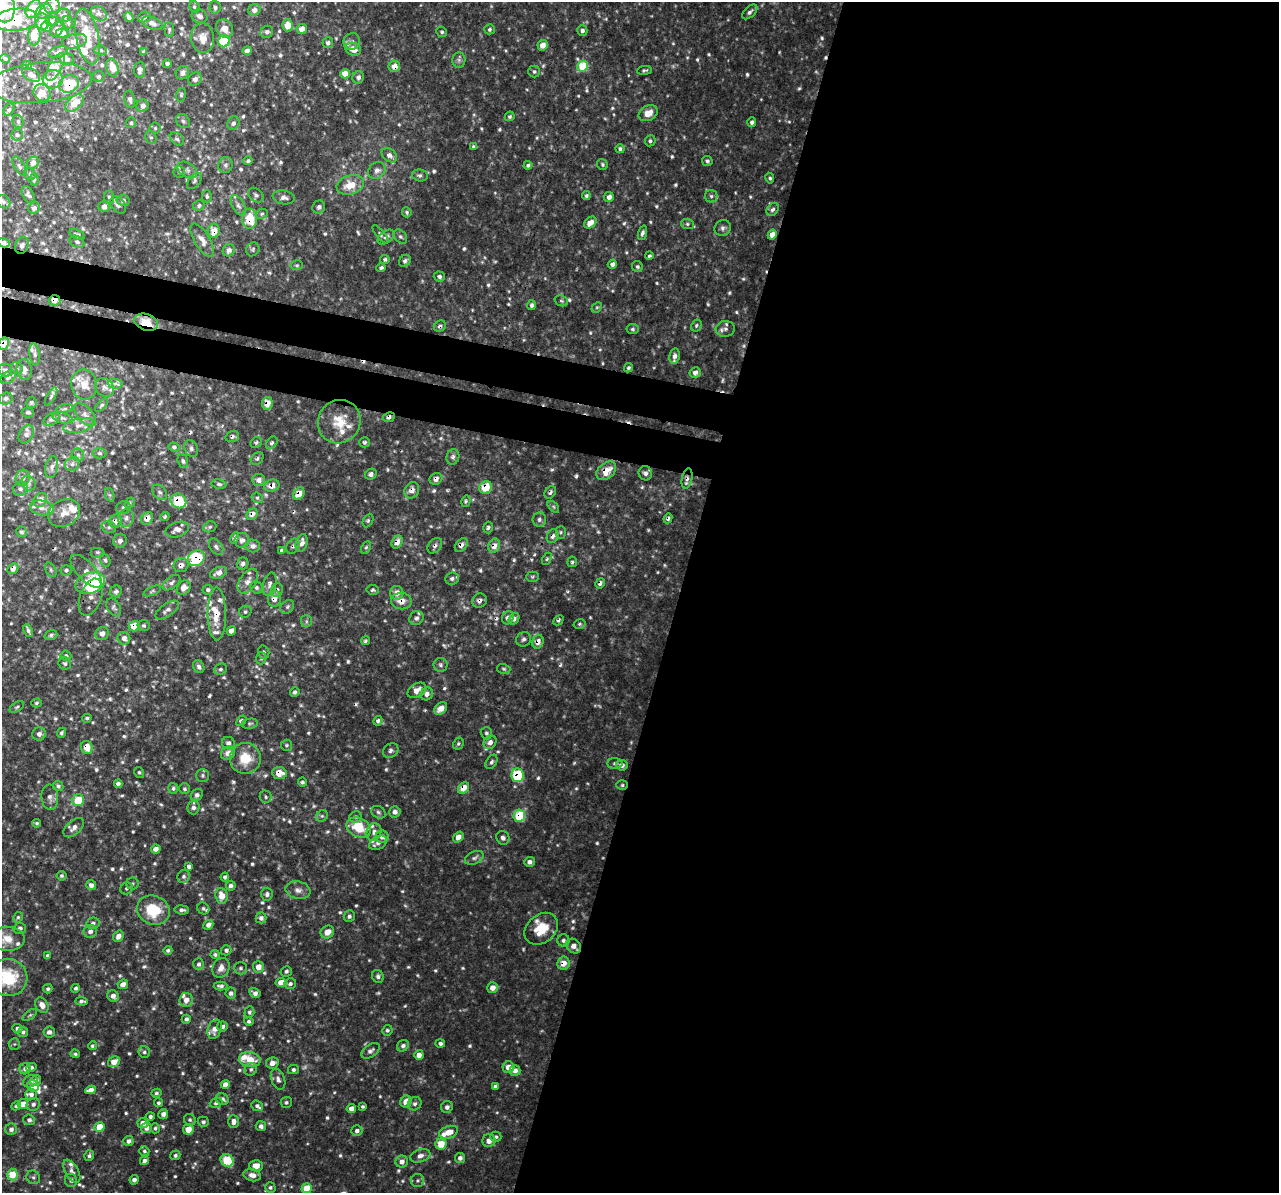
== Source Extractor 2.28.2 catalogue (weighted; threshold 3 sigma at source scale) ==
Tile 12 of 4 x 4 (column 4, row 3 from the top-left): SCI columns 3869-5145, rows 1568-2758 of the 5159 x 5407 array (HDU 1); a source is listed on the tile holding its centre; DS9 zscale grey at full resolution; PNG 1281 x 1195 px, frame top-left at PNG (2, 2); each listed source drawn as its Kron ellipse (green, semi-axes under 4 px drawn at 4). Shown black and unused: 51% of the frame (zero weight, under 3 of 4 exposures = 4% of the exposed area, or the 3 px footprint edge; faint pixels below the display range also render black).
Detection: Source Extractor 2.28.2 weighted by HDU 2 'WHT'; one run over the whole footprint, this tile lists its part. Background 0.0149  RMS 0.0048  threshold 0.0218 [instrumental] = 3 sigma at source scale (4.5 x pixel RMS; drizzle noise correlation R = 1.50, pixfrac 1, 0.0396/0.0396 arcsec/px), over >= 5 px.
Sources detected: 864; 23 too faint to see at this stretch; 1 inside a brighter object's white glare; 9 cosmic-ray / hot-pixel residue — neither listed nor drawn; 52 inside a brighter listed object's ellipse — not listed separately; of the other 779, all 500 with FLUX_AUTO >= 0.816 (the completeness limit of this list) listed and drawn (279 fainter detections not listed), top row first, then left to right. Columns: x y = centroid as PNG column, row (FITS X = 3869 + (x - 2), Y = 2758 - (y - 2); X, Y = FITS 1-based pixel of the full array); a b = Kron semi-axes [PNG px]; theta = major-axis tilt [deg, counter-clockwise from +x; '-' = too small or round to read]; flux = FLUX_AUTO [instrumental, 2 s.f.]
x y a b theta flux
3 6 16 11 -79 16
52 6 8 7 - 3.3
194 7 6 5 - 0.99
215 7 6 5 - 1.3
33 9 9 7 53 9.5
254 10 6 5 - 2.9
44 12 9 6 30 2.1
750 12 9 5 44 1.6
99 14 8 6 -35 1.6
64 15 7 6 - 2
200 16 8 6 -23 2.4
129 17 5 3 - 1.7
144 17 6 5 - 1
16 20 22 11 6 25
42 21 8 7 - 2.3
52 21 5 5 - 0.97
68 22 7 5 -69 0.82
152 23 11 6 -21 2.8
287 25 6 5 - 5.4
46 26 5 5 - 6.3
224 28 9 8 - 4.9
57 29 8 6 52 1.9
302 29 5 5 - 4.7
489 29 5 5 - 1
169 30 7 4 -85 0.91
582 31 5 5 - 1.5
267 32 6 6 - 1.3
442 32 5 5 - 0.84
62 33 6 4 3 1.7
34 36 9 6 85 7.8
87 36 28 11 -78 12
203 38 15 11 -85 5.5
75 41 13 7 13 2.7
224 41 6 5 - 29
352 42 8 8 - 2.1
328 43 5 5 - 1.6
543 45 5 5 - 4.4
353 49 8 6 -19 5.1
100 50 6 5 - 0.84
247 51 4 4 - 2.4
58 52 10 5 17 1.6
144 52 4 3 - 1.3
5 59 5 4 - 0.82
67 59 7 5 9 1.5
459 60 8 6 89 1.3
167 64 4 4 - 1.7
27 66 5 4 - 3
394 66 6 5 - 4.5
583 66 5 5 - 18
55 67 15 6 62 4.1
112 67 9 6 -76 6.1
140 70 8 5 86 2
644 70 7 4 7 0.9
534 71 6 6 - 1.1
182 73 7 6 - 2.4
345 74 5 4 - 5.3
31 75 10 6 -30 2.9
98 76 6 5 - 0.99
358 77 6 5 - 1.6
53 79 10 9 - 4.9
195 79 7 6 - 1.7
41 83 51 20 5 21
69 84 10 8 24 14
42 93 9 8 - 5.1
181 95 7 5 76 0.84
130 99 9 5 -79 1.6
74 103 11 6 42 7.1
143 106 6 6 - 2.3
9 110 6 4 49 1
648 113 10 7 28 5.5
510 116 5 4 - 0.94
18 121 7 5 -75 0.97
183 121 8 6 -45 1.3
752 122 5 4 - 1.3
131 123 6 5 - 0.97
233 123 7 6 - 1.3
155 128 5 5 - 0.92
17 135 6 6 - 1.1
151 137 6 5 - 1
177 139 8 5 -43 1.3
650 141 5 5 - 1.1
473 147 4 4 - 0.85
620 149 4 4 - 1.1
389 155 9 6 -40 2.5
248 161 5 4 - 1.1
707 161 5 5 - 1
33 163 6 5 - 2.4
602 164 6 5 - 0.87
225 165 8 7 - 1.6
528 165 4 4 - 1
19 166 11 5 -58 1.4
187 170 11 7 -32 2.2
377 170 9 7 41 2.5
179 172 6 6 - 1
30 174 6 5 - 1
420 175 8 6 -11 1.4
770 178 5 4 - 0.98
34 179 6 4 -90 0.83
195 181 9 5 49 1.2
350 185 14 9 17 9.5
28 194 9 5 -63 1.5
256 195 8 6 -42 1.3
207 196 6 5 - 1.1
586 196 4 4 - 0.98
711 196 6 6 - 1.2
109 197 6 5 - 0.95
284 197 11 7 -9 2.5
609 197 5 4 - 2.3
123 200 6 5 - 1.8
3 202 7 6 - 1.3
118 205 9 6 -50 2.9
199 205 6 5 - 0.99
238 205 11 6 -59 1.8
104 206 6 5 - 3
319 207 7 6 - 1.7
34 208 6 5 - 1.9
773 209 7 5 52 1.5
407 212 5 4 - 0.83
262 214 6 4 23 0.9
249 219 10 7 -88 13
590 223 7 5 41 4.9
687 224 6 5 - 1
723 228 8 7 - 1.8
214 231 7 6 - 6.7
642 233 7 4 72 1.4
77 234 8 4 -29 1.1
380 234 11 4 -50 1.1
772 235 5 4 - 4.5
386 237 9 5 38 1.9
400 237 8 5 -49 1.3
202 240 18 7 -59 3.8
77 242 8 5 -28 1.2
4 243 6 4 -18 2.6
22 245 9 6 63 1.6
253 249 7 6 - 0.96
229 250 6 5 - 2.3
649 256 4 3 - 0.93
385 259 4 4 - 0.96
405 261 6 5 - 1.4
612 264 5 4 - 1.9
297 265 6 5 - 0.89
637 267 6 5 - 0.99
381 268 4 4 - 1.3
439 277 5 5 - 1.3
55 300 6 5 - 3
561 301 7 5 -21 1
531 305 5 4 - 1.3
597 307 6 4 43 0.83
146 322 12 8 -18 8.1
696 325 6 5 - 0.91
440 326 6 5 - 1.4
632 329 6 5 - 1
725 329 9 8 - 2.3
4 344 6 5 - 5.8
35 354 11 5 -83 1.4
674 356 7 5 81 2
17 368 6 5 - 1.1
628 368 5 4 - 0.86
5 370 7 6 - 1.2
24 370 10 7 -80 2.7
695 372 6 5 - 2.4
8 377 8 5 37 1.2
115 384 7 5 -1 1.4
84 385 15 13 -80 6
105 387 10 8 -43 2.1
51 396 10 4 60 0.95
6 399 7 6 - 1.4
31 403 5 5 - 0.95
267 403 6 5 - 5.7
102 405 8 4 48 0.93
65 409 8 4 9 1.1
28 412 6 5 - 0.94
85 415 14 7 -47 2.4
389 417 6 4 25 1.5
63 418 10 5 -18 1.5
51 419 8 5 32 1.5
339 422 22 21 - 12
79 425 16 7 11 3.1
26 434 10 7 59 2.1
232 436 7 5 18 1.3
365 442 5 5 - 1.1
256 443 6 5 - 0.96
272 443 7 5 51 1.2
174 447 5 4 - 0.96
191 448 9 6 -66 1.5
99 453 7 5 0 0.98
78 455 6 6 - 1.1
453 457 8 6 71 1.5
257 459 7 5 42 1.1
183 461 7 5 -71 1
72 464 7 6 - 2
52 467 11 6 78 1.8
606 471 11 7 40 7.5
645 473 7 6 - 1.9
371 474 6 5 - 1.7
23 478 8 7 - 2
687 478 10 5 78 2
436 479 6 5 - 2.2
259 480 6 6 - 2.4
29 483 8 6 -51 1.4
219 484 7 4 -8 0.99
272 486 7 6 - 4.3
485 487 7 6 - 11
20 489 7 6 - 1.6
412 490 8 7 - 3.5
160 492 9 6 -48 1.4
550 492 7 5 56 1.3
299 494 6 5 - 6
110 495 7 4 -70 0.89
257 498 6 5 - 0.82
40 500 7 6 - 3.6
178 501 8 7 - 18
466 501 6 4 76 0.82
130 503 6 5 - 0.94
123 507 7 6 - 1.8
553 507 7 4 -46 0.89
42 508 12 7 -11 2.6
64 513 16 13 26 6.7
252 514 6 5 - 3.5
165 517 5 4 - 0.87
126 518 9 8 - 2.6
147 518 7 5 52 4.7
668 518 5 4 - 1.1
539 520 7 7 - 1.6
116 521 7 6 - 3.2
368 521 7 5 64 0.87
109 527 7 5 -20 1.2
210 527 7 5 22 0.93
488 528 6 5 - 1.1
177 530 12 7 18 3
21 532 5 5 - 1
561 532 6 5 - 0.85
553 536 7 5 65 1.9
234 538 6 4 59 1.7
242 540 7 7 - 1.8
120 541 7 6 - 2.3
397 542 7 5 59 3.9
302 543 9 5 71 3.1
461 545 8 5 49 2.4
253 546 7 6 - 1.8
293 546 8 6 61 1.3
435 546 9 6 49 1.5
494 546 7 5 68 4.3
216 547 9 6 -55 1.4
366 547 6 4 62 0.87
282 551 4 3 - 0.96
97 552 7 5 0 0.95
196 558 9 7 37 29
547 559 6 4 62 0.86
105 560 7 5 -69 0.94
572 562 5 5 - 0.87
243 564 6 5 - 1.5
181 565 7 7 - 2.9
13 569 6 5 - 3.7
51 570 8 5 -61 1
66 570 5 5 - 1.1
86 571 20 9 -47 4
219 573 9 5 22 3.3
532 577 7 5 1 0.84
452 578 7 6 - 1.6
248 581 14 8 57 3.7
90 583 15 10 19 16
172 583 10 6 38 1.5
600 583 5 4 - 1.5
270 584 12 6 75 2.1
184 588 8 6 54 3.3
257 588 6 5 - 1
208 590 5 5 - 1.2
277 590 7 5 65 1.6
373 590 6 5 - 0.96
116 591 6 5 - 1.4
152 591 9 4 23 0.91
397 593 7 6 - 3.6
91 597 19 10 70 3
274 599 8 6 87 4
401 601 10 8 -6 4.7
480 601 7 7 - 2.2
114 607 10 6 -59 1.3
287 607 8 6 46 1.2
167 610 13 6 35 2.1
245 612 6 5 - 0.93
217 614 26 9 -90 8.7
416 618 7 6 - 1.6
508 618 7 5 67 2.4
514 619 6 5 - 1.8
558 620 6 4 44 1.1
306 621 6 5 - 0.96
580 624 6 4 15 0.82
134 626 5 5 - 7.1
144 626 6 5 - 1
28 630 6 3 -65 1.3
231 631 5 4 - 2.4
102 634 7 6 - 2.9
51 635 6 4 19 0.98
124 638 6 6 - 2.8
524 639 8 7 - 1.4
365 641 4 4 - 0.83
538 642 7 5 74 3.4
264 652 7 5 -74 1.2
66 656 5 5 - 0.93
261 658 6 5 - 0.85
65 663 6 6 - 1.1
441 665 7 7 - 1.4
199 667 7 5 -61 1.6
221 669 7 5 27 1.1
504 669 7 5 -17 0.85
417 690 10 7 30 4
295 692 5 4 - 1.3
427 694 6 6 - 2.1
36 703 5 4 - 0.83
17 707 8 4 34 0.88
441 708 7 5 47 4.6
87 718 5 4 - 0.84
241 721 6 4 50 1.2
378 721 5 4 - 1.4
250 724 8 5 9 1
61 733 5 4 - 0.96
486 733 6 5 - 1
39 734 7 6 - 2.3
490 742 7 6 - 2.6
228 743 6 6 - 1.8
458 744 6 5 - 0.84
287 745 5 5 - 0.82
87 747 6 5 - 6.1
391 750 8 6 37 1.7
228 753 7 6 - 3.8
245 758 15 15 - 12
491 762 8 5 57 1.1
615 763 7 5 -1 1.2
622 765 6 5 - 1.8
139 772 6 4 -57 0.85
279 773 7 6 - 7
203 775 6 6 - 0.98
517 775 7 6 - 22
302 782 4 4 - 0.83
118 784 4 3 - 1.3
622 785 6 5 - 0.84
58 786 5 5 - 1.2
173 788 5 5 - 0.93
463 788 6 5 - 6.2
184 789 5 5 - 0.96
197 795 6 5 - 1.5
50 797 13 8 -85 2.7
266 797 6 6 - 1
78 800 6 5 - 13
193 807 7 6 - 1.7
378 812 7 6 - 1.2
395 812 5 5 - 2.1
322 816 6 5 - 0.94
519 816 6 5 - 18
355 817 6 5 - 1
37 823 4 4 - 0.9
74 827 12 7 41 2.8
359 827 13 9 -27 14
374 832 9 7 73 2.1
382 837 6 6 - 2.5
458 837 6 4 53 3.5
503 838 7 6 - 1.7
378 843 9 6 29 1.9
156 849 5 4 - 2.5
474 858 10 6 23 1.8
529 862 5 5 - 1.7
189 866 4 4 - 1.5
61 876 5 5 - 0.93
184 876 6 6 - 1.4
225 877 4 4 - 1.3
132 884 6 6 - 0.95
91 885 5 5 - 2.1
231 886 5 5 - 1.7
127 888 6 5 - 1.1
298 890 12 8 -12 2.9
267 894 7 5 86 1.3
222 896 8 6 -84 5.5
203 908 6 5 - 0.92
153 910 16 14 -24 18
182 910 7 4 -5 1.4
349 916 6 5 - 1.3
18 917 5 4 - 0.84
261 918 5 5 - 1.9
93 923 7 5 11 1.4
208 925 5 4 - 2.3
20 928 6 5 - 1.6
541 929 18 14 41 12
90 931 7 6 - 2
327 932 7 6 - 5.1
118 936 6 5 - 3
7 939 17 12 -1 6.4
563 940 6 6 - 1.5
574 946 8 6 -43 3.5
168 950 4 4 - 0.97
226 950 5 5 - 1.4
215 954 4 4 - 0.92
47 956 4 3 - 0.98
563 963 7 6 - 4.3
199 964 6 5 - 1.4
258 967 6 5 - 4
221 968 10 8 63 3.2
240 968 6 6 - 1.2
286 971 6 5 - 1.2
378 976 6 5 - 1.5
8 978 19 18 - 23
281 983 5 4 - 6.6
123 984 5 4 - 2.2
290 984 6 5 - 1.3
220 986 7 4 2 1.4
75 988 4 4 - 1
493 988 5 5 - 3.3
48 989 5 4 - 1.1
231 993 5 5 - 1.5
255 993 6 4 -31 2
113 996 6 5 - 2.7
186 1000 7 6 - 3.2
82 1001 6 3 -3 1.2
42 1005 8 6 -59 3.9
249 1012 6 5 - 0.95
30 1015 8 4 35 0.97
186 1019 5 4 - 1.4
249 1021 5 4 - 1.2
222 1026 5 5 - 1.7
17 1029 5 4 - 1.9
215 1029 10 6 68 3.5
387 1030 5 5 - 1
23 1032 5 5 - 1.4
49 1032 6 5 - 1.8
440 1043 5 4 - 1.4
14 1044 6 5 - 0.84
92 1046 4 4 - 0.92
403 1046 6 5 - 1.7
370 1051 10 6 36 1.8
144 1052 6 5 - 1.1
75 1054 4 4 - 0.86
419 1055 5 4 - 3.7
250 1060 11 7 -9 9.1
114 1062 6 5 - 5.3
272 1063 6 5 - 2.9
31 1067 5 4 - 1.3
508 1067 6 6 - 3.6
25 1069 6 5 - 2.1
251 1069 6 6 - 1.3
293 1070 5 4 - 1.1
515 1070 5 5 - 2.9
278 1079 11 6 -69 1.9
30 1081 7 6 - 1.6
36 1081 6 5 - 2.1
225 1084 4 4 - 3.1
33 1086 6 5 - 5.2
495 1086 4 3 - 1.3
91 1090 5 4 - 3.6
156 1093 5 4 - 0.97
31 1094 6 5 - 1.8
222 1099 7 5 -32 2
286 1102 5 5 - 0.99
406 1102 6 5 - 5.3
158 1103 4 4 - 0.91
216 1103 6 5 - 1.1
23 1104 5 5 - 5.9
33 1104 7 6 - 1.6
415 1104 7 6 - 1.5
16 1106 5 4 - 0.89
257 1106 6 5 - 1.2
363 1107 3 3 - 0.85
447 1107 6 6 - 1.6
351 1109 5 4 - 2.6
163 1114 5 5 - 2.2
150 1116 4 4 - 1.1
29 1120 6 5 - 1.7
190 1120 6 5 - 1.1
203 1122 5 5 - 1.3
233 1122 6 5 - 2.6
143 1123 5 5 - 4.2
261 1126 5 5 - 1.8
99 1127 5 5 - 11
147 1128 6 5 - 2.8
155 1128 5 4 - 0.82
11 1129 6 5 - 2
188 1129 5 5 - 6.3
357 1131 5 5 - 1.8
448 1132 10 6 19 6.5
496 1137 5 5 - 1.1
128 1141 5 5 - 1.8
489 1141 7 6 - 3.5
441 1144 5 5 - 8.2
144 1151 5 5 - 0.95
175 1155 5 5 - 1.1
89 1156 5 4 - 1.2
420 1156 10 6 19 2.4
460 1158 5 5 - 2
227 1160 7 6 - 24
144 1161 4 4 - 2.1
402 1162 6 6 - 2.8
256 1166 7 5 1 5.2
72 1171 13 6 -60 2.5
12 1174 6 5 - 12
252 1175 9 6 -12 3.5
33 1177 7 6 - 1.3
71 1180 6 6 - 1.4
134 1180 5 4 - 1.8
418 1180 6 6 - 1.2
270 1187 5 5 - 1
307 1188 5 5 - 13
Overlapping masked pixels (flux is a lower limit): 58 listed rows (the first 20) at x y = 33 9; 16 20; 46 26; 394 66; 69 84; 249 219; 214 231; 4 243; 22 245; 55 300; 146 322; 440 326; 4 344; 267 403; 389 417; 232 436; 606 471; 687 478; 436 479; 272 486
Isophote crosses this tile's border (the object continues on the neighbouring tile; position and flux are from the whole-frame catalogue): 6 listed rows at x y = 3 6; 16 20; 4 243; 4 344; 7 939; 8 978